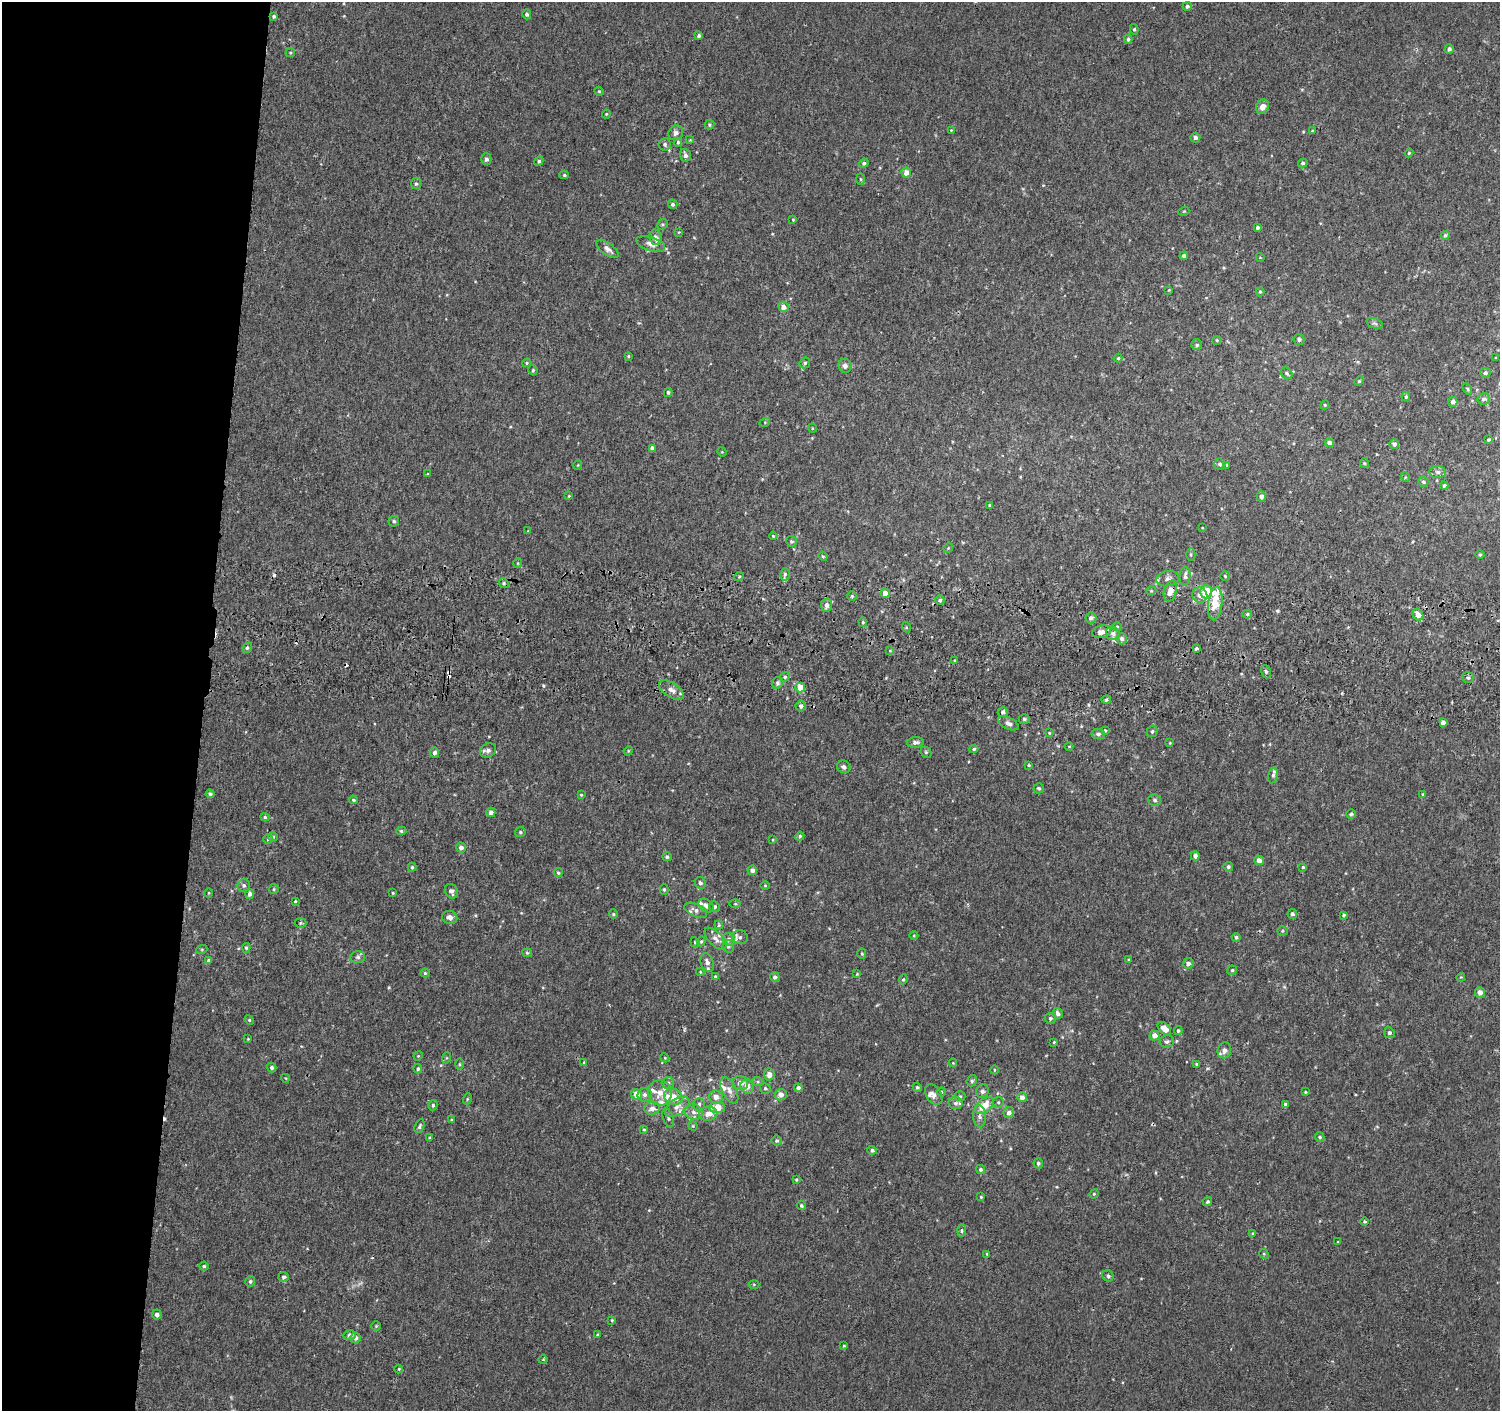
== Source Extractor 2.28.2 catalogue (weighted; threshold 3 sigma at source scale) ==
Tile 4 of 3 x 3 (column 1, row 2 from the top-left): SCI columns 5-1502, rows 1684-3092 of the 4511 x 4830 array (HDU 1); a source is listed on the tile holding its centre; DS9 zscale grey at full resolution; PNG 1502 x 1413 px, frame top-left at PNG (2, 2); each listed source drawn as its Kron ellipse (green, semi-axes under 4 px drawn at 4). Shown black and unused: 13% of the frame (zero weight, under 2 of 3 exposures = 3% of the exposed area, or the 3 px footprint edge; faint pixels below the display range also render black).
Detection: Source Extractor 2.28.2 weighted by HDU 2 'WHT'; one run over the whole footprint, this tile lists its part. Background 0.00209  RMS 0.0036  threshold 0.0164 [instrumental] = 3 sigma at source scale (4.5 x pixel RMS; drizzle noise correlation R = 1.50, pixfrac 1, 0.0396/0.0396 arcsec/px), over >= 5 px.
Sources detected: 338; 7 cosmic-ray / hot-pixel residue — neither listed nor drawn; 18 inside a brighter listed object's ellipse — not listed separately; the other 313 listed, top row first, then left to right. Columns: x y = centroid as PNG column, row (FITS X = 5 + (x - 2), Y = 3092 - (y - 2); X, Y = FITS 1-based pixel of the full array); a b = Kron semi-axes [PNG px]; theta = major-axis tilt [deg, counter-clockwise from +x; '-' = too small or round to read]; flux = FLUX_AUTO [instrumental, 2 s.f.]
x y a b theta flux
1187 6 4 4 - 1
527 14 5 4 - 0.86
274 16 4 4 - 0.77
1134 29 5 4 - 0.53
699 36 4 3 - 0.77
1128 39 4 4 - 0.92
1449 49 5 4 - 0.92
290 53 5 4 - 0.42
599 91 5 4 - 0.42
1262 107 7 6 - 2.3
606 114 4 4 - 0.38
709 125 5 5 - 0.54
951 130 4 4 - 0.27
1312 131 4 3 - 0.44
676 133 8 7 - 1.3
1195 138 5 5 - 1.2
690 140 4 4 - 0.3
678 142 4 4 - 0.61
665 144 6 6 - 0.89
1409 153 4 3 - 0.39
685 155 6 5 - 1.4
486 159 5 5 - 1.2
539 161 5 4 - 0.55
864 163 5 4 - 0.83
1303 163 5 4 - 0.55
906 173 5 5 - 3.3
564 175 5 4 - 0.52
860 179 6 4 -88 0.51
416 184 5 5 - 0.63
673 204 4 4 - 0.71
1184 211 5 3 - 0.32
793 220 4 3 - 0.36
662 224 6 5 - 0.55
1258 228 4 4 - 0.88
679 232 4 3 - 0.28
1445 235 4 4 - 0.56
656 237 8 6 -77 1.7
651 244 15 6 -17 2.1
607 249 13 6 -38 1.9
1184 256 4 4 - 0.97
1260 257 4 3 - 0.25
1169 290 4 3 - 0.29
1260 292 4 4 - 0.48
783 307 5 5 - 2.4
1375 323 8 5 -20 0.74
1299 339 5 5 - 0.79
1217 340 4 3 - 0.35
1197 345 5 5 - 0.77
628 356 4 3 - 0.44
1118 358 4 4 - 0.41
1496 358 4 2 - 0.26
527 363 4 4 - 0.44
805 363 6 5 - 0.63
845 366 7 6 - 1.2
533 370 5 4 - 0.42
1287 373 6 5 - 0.76
1485 373 5 5 - 0.97
1359 381 5 4 - 0.4
1467 389 6 4 -59 0.45
668 392 4 3 - 0.54
1406 397 5 4 - 0.53
1484 399 6 5 - 1
1453 402 5 4 - 1.5
1325 405 4 4 - 0.47
765 422 5 3 - 0.36
812 428 4 3 - 0.29
1489 440 4 4 - 0.49
1329 443 4 4 - 1.8
1394 444 5 5 - 1.1
652 448 4 4 - 1.4
722 452 5 4 - 0.37
1364 463 5 4 - 0.41
1220 464 5 5 - 0.83
578 465 5 3 - 0.25
1227 465 3 3 - 0.31
1438 472 8 6 -4 1.2
427 474 4 3 - 0.33
1405 477 5 3 - 0.32
1423 482 5 5 - 0.82
1444 486 4 4 - 0.77
569 496 3 3 - 0.3
1261 496 5 5 - 1.5
990 505 4 3 - 0.52
394 521 5 5 - 0.74
1202 528 3 2 - 0.23
528 531 4 4 - 0.29
773 536 4 4 - 0.46
791 541 6 5 - 0.65
948 548 5 4 - 0.35
1480 554 4 3 - 0.39
1191 555 6 4 -90 0.51
823 556 5 4 - 0.42
518 563 5 3 - 0.31
785 574 6 5 - 0.86
1185 576 9 5 85 1.3
1225 576 5 4 - 0.46
739 577 5 3 - 0.37
1168 579 11 7 11 1.5
504 583 5 4 - 0.57
1151 591 5 3 - 0.39
1170 591 11 6 74 3.3
1206 592 7 6 - 7.4
885 593 4 4 - 3.1
1200 595 8 7 - 2.2
852 596 5 5 - 0.59
940 600 4 4 - 0.78
1215 604 16 7 83 8.1
827 605 6 5 - 1.6
1247 614 4 4 - 0.57
1418 615 6 5 - 2.9
1091 618 5 5 - 1.3
863 622 5 4 - 0.48
906 627 5 3 - 0.4
1117 627 4 4 - 0.38
1101 632 9 6 10 2.1
1113 633 7 6 - 1.3
1122 639 6 5 - 1.3
247 648 5 4 - 0.69
1196 648 3 3 - 3.3
890 650 4 3 - 0.33
955 660 4 3 - 0.35
1266 672 7 5 -72 0.67
785 677 5 4 - 0.59
1468 678 6 5 - 0.84
777 683 6 5 - 0.8
800 687 5 5 - 5.1
671 690 14 7 -32 2.5
1106 700 5 4 - 0.54
801 706 5 5 - 1.1
1003 712 5 5 - 1.1
1024 719 5 5 - 0.6
1443 722 4 3 - 5.2
1008 723 11 6 -25 1.6
1105 730 4 3 - 0.37
1152 731 6 5 - 0.73
1049 733 4 4 - 0.33
1098 734 7 5 -7 0.88
915 742 8 5 6 1.2
1170 743 4 3 - 0.27
1069 746 4 3 - 0.25
974 749 4 4 - 0.51
488 750 8 6 24 1.8
628 751 5 4 - 0.34
926 752 6 5 - 0.45
435 753 5 4 - 1.3
1029 765 4 4 - 0.38
844 767 7 6 - 1.4
1273 775 8 5 79 0.88
1039 788 5 5 - 0.73
210 794 4 3 - 0.77
1423 794 4 3 - 0.33
581 795 4 3 - 0.39
353 800 4 3 - 0.45
1155 800 6 5 - 0.87
491 812 4 4 - 1.5
1351 814 5 5 - 0.64
265 817 4 4 - 0.53
401 831 5 4 - 0.55
520 832 5 5 - 0.66
800 836 4 4 - 0.62
273 837 5 4 - 0.46
268 839 5 4 - 0.54
773 840 4 3 - 0.26
461 848 5 5 - 1.5
1195 856 4 4 - 1.5
667 857 5 4 - 0.76
1259 860 5 4 - 1.9
412 867 4 4 - 0.46
1228 867 5 4 - 0.78
1303 867 4 4 - 0.5
752 870 5 4 - 1.5
558 873 4 4 - 0.66
700 883 6 5 - 0.93
244 885 6 6 - 0.82
765 885 4 3 - 0.29
274 889 5 4 - 0.4
664 890 5 4 - 0.53
451 891 7 6 - 1.3
209 893 5 3 - 0.31
393 893 3 3 - 0.33
250 894 5 4 - 1.2
295 901 4 3 - 0.39
735 904 6 4 0 0.49
706 906 8 5 -36 1.6
714 907 5 5 - 0.82
696 910 12 6 -25 1.6
613 914 4 4 - 0.37
1292 914 5 4 - 1
1344 915 3 3 - 0.6
450 917 8 6 -14 1.9
300 923 6 5 - 0.48
719 925 4 4 - 0.45
1282 931 5 4 - 0.44
914 936 4 3 - 0.28
740 937 8 7 - 1.3
1236 937 4 4 - 0.7
716 939 14 7 -45 1.9
729 939 6 6 - 1.4
701 941 5 4 - 0.45
695 942 5 4 - 0.43
728 946 6 5 - 0.78
246 948 5 4 - 0.51
202 949 5 3 - 0.42
527 953 4 4 - 0.43
862 954 5 4 - 0.5
358 957 7 6 - 1
1129 960 3 3 - 0.35
209 961 4 4 - 1.1
707 962 10 6 -71 1.7
1188 963 5 5 - 1.4
1232 970 4 4 - 0.51
700 972 4 4 - 0.35
425 973 4 4 - 0.48
857 974 3 3 - 0.32
715 977 4 4 - 0.72
775 977 5 5 - 0.98
1461 977 4 3 - 0.3
903 979 5 4 - 0.44
1480 992 5 5 - 2
1058 1013 6 5 - 1.2
1050 1018 5 5 - 0.82
249 1020 5 4 - 0.49
1164 1028 8 5 -43 4.1
1178 1031 4 4 - 0.69
1389 1033 5 5 - 1
1154 1036 5 4 - 2.9
248 1039 3 3 - 0.26
1167 1041 7 6 - 0.89
1054 1042 3 2 - 0.33
1224 1050 8 6 74 1.8
418 1056 5 4 - 0.33
446 1058 5 3 - 0.36
665 1058 4 3 - 0.3
584 1062 4 3 - 0.31
953 1063 4 3 - 0.31
460 1064 5 3 - 0.39
1197 1064 4 3 - 0.46
272 1067 5 4 - 0.77
418 1069 4 4 - 0.69
994 1070 4 3 - 0.32
769 1074 6 5 - 2.3
285 1078 4 3 - 0.28
972 1081 6 5 - 0.6
758 1082 5 3 - 0.51
668 1083 6 6 - 0.95
740 1083 8 7 - 2.1
747 1086 7 6 - 3
917 1087 5 4 - 0.56
765 1088 5 5 - 0.59
798 1088 4 4 - 1.1
729 1090 14 7 -63 2.3
982 1091 7 6 - 1.2
941 1092 5 3 - 0.39
1305 1092 3 3 - 0.29
660 1093 13 12 - 4.5
636 1094 5 5 - 4.8
645 1095 7 7 - 1.3
781 1095 6 5 - 2.2
934 1095 11 7 -56 1.8
960 1096 5 5 - 0.52
673 1097 9 7 -26 4.3
716 1097 7 6 - 2.2
1022 1097 5 5 - 2
467 1099 5 3 - 0.37
998 1102 5 5 - 0.57
955 1103 7 6 - 0.95
699 1104 6 6 - 0.87
1285 1104 3 3 - 0.68
433 1105 5 4 - 0.6
984 1105 11 6 38 5.6
677 1107 14 7 33 2.6
717 1107 8 5 -5 6.5
652 1108 8 6 14 2
693 1112 9 7 -20 2
1009 1113 5 5 - 1.6
708 1114 9 7 5 3.1
980 1116 11 6 -87 1.5
668 1118 10 5 -72 0.82
451 1120 4 3 - 0.28
420 1126 7 4 66 0.79
693 1126 5 4 - 0.39
644 1130 4 4 - 0.42
1320 1137 5 4 - 0.6
429 1138 4 3 - 0.36
777 1141 5 5 - 0.62
872 1150 5 4 - 0.79
1038 1163 5 4 - 0.75
980 1169 5 4 - 0.75
796 1180 4 3 - 0.4
1094 1194 5 4 - 0.43
981 1197 4 4 - 0.39
1207 1202 5 4 - 0.66
801 1206 4 3 - 0.54
1364 1221 4 4 - 0.52
962 1230 6 4 86 0.54
1253 1233 4 3 - 0.4
1338 1242 3 3 - 0.35
987 1254 4 4 - 0.37
1264 1254 5 4 - 0.47
204 1266 4 4 - 0.61
1108 1276 6 5 - 0.86
284 1277 5 5 - 0.91
250 1281 5 5 - 0.76
754 1284 5 3 - 0.35
157 1315 5 5 - 1.4
612 1320 4 4 - 0.42
376 1326 4 4 - 0.38
350 1335 6 5 - 1.3
598 1335 4 4 - 0.66
355 1338 5 5 - 1.2
844 1346 4 3 - 0.37
543 1360 4 3 - 0.4
399 1369 4 3 - 0.28
Overlapping masked pixels (flux is a lower limit): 1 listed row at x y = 1170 591